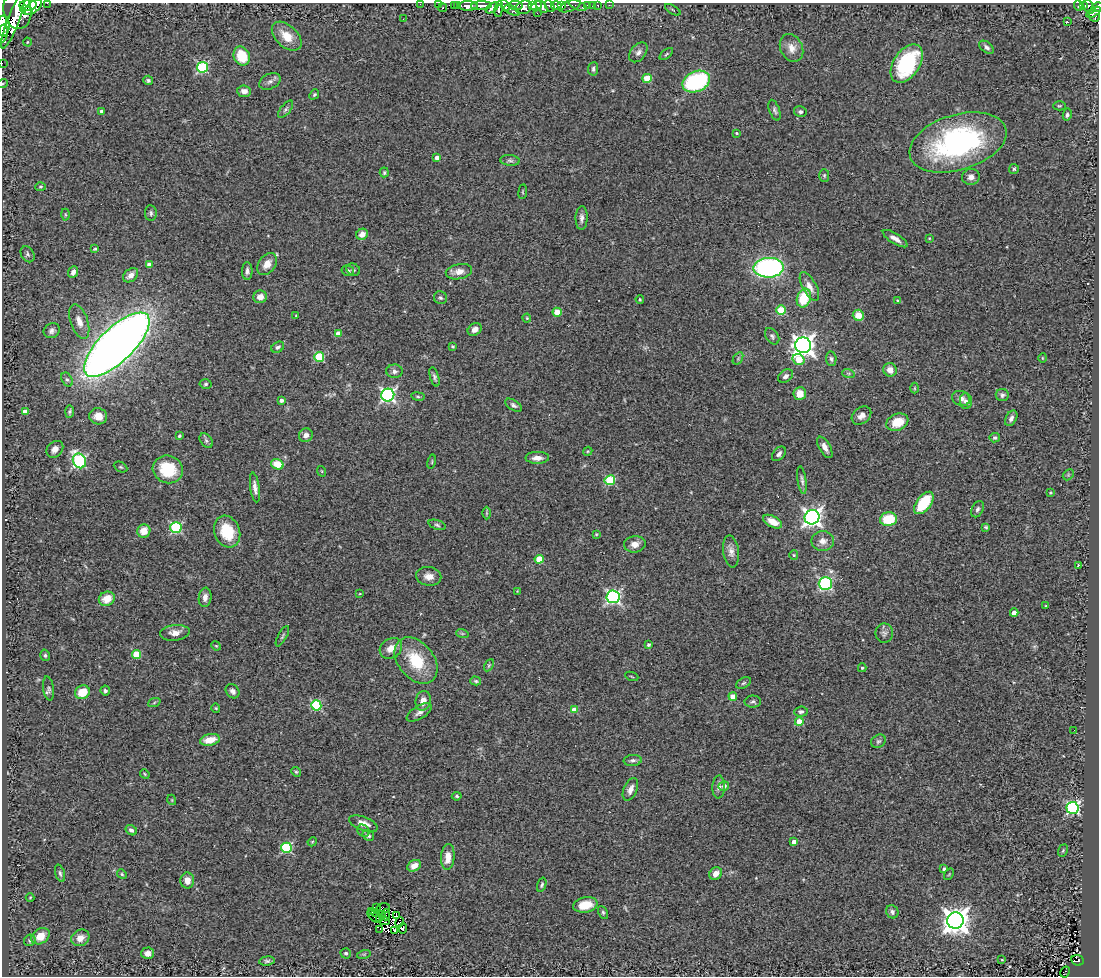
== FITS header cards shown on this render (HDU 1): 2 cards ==
NAXIS1  =                 1097
NAXIS2  =                  974

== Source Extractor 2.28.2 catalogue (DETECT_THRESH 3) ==
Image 1097 x 974 px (HDU 1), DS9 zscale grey, 1 PNG px = 1 image px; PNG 1101 x 978 px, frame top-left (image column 1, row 974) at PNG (2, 3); each listed source drawn as its Kron ellipse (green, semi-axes under 4 px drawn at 4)
Background 0.739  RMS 0.097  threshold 0.292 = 3 sigma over >= 5 px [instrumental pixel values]
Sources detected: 281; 6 with non-positive FLUX_AUTO (blend fragments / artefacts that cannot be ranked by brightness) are neither listed nor drawn; the other 275 listed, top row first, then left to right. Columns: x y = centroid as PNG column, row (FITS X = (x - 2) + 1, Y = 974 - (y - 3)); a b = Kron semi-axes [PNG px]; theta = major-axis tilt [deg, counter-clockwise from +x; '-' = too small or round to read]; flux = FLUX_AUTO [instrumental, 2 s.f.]
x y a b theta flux
47 3 2 2 - 52
420 4 2 2 - 11
28 5 9 5 7 1700
438 5 2 2 - 19
454 5 3 2 - 37
457 5 3 3 - 20
516 5 7 4 -5 380
561 5 3 2 - 290
592 5 3 2 - 15
598 5 3 3 - 28
609 5 2 2 - 3.9
1079 5 6 3 -66 57
1083 5 4 3 - 160
468 6 10 4 -1 1200
481 6 10 4 3 1500
505 6 6 4 -70 1400
532 6 4 3 - 790
536 6 6 4 41 1700
541 6 8 4 -50 1100
550 6 6 4 -59 530
557 6 5 4 - 950
570 6 11 5 22 280
578 6 10 3 -21 230
588 6 4 3 - 56
33 7 10 5 42 2100
524 7 8 6 22 1200
1089 7 7 4 -70 140
1097 7 6 4 31 440
443 8 4 3 - 180
492 8 7 4 34 460
499 9 8 4 82 580
17 10 19 14 -83 5200
26 10 7 4 -22 1000
512 10 8 3 -28 190
673 10 8 3 -31 7.6
1094 12 8 4 31 430
537 13 3 2 - 6.4
1095 16 6 5 - 330
403 19 2 2 - 3.5
13 20 30 6 69 2200
1067 22 3 3 - 18
3 26 10 6 87 2100
3 33 9 4 82 1400
287 36 18 11 -43 110
27 42 4 3 - 5
987 47 8 5 -38 20
792 48 14 11 -64 59
638 52 11 7 51 29
666 54 8 4 38 9.9
242 56 10 8 -66 180
2 63 2 2 - 7.1
907 64 21 13 56 540
202 67 5 5 - 610
593 69 7 5 84 16
647 78 4 4 - 230
148 80 5 4 - 13
270 81 11 7 25 27
696 81 14 10 24 710
3 83 5 3 - 6.1
244 91 7 6 - 46
314 94 5 4 - 9.4
1059 106 6 4 0 8.3
286 109 10 5 52 16
774 110 11 5 -70 17
102 111 4 3 - 16
800 112 6 5 - 14
1067 115 6 4 80 15
737 133 4 3 - 6.9
958 142 50 27 17 1300
437 158 4 4 - 40
510 160 10 5 -6 17
1014 169 5 5 - 10
384 172 5 4 - 10
824 175 6 5 - 10
971 177 9 8 - 33
41 187 5 4 - 9
523 192 7 3 82 7.3
151 213 8 6 -82 17
65 215 6 3 -90 7.3
582 218 12 6 89 26
362 234 6 5 - 50
929 238 3 3 - 4.4
895 239 14 5 -32 39
95 249 4 4 - 7.9
28 254 8 6 -58 17
267 264 12 8 52 67
149 265 4 4 - 44
769 268 15 10 2 1500
353 269 7 5 -32 12
247 271 9 5 -89 24
348 271 6 5 - 14
73 272 6 4 67 27
459 272 13 7 11 50
131 275 8 6 40 47
809 287 16 7 -61 50
260 297 7 6 - 51
440 298 6 6 - 15
804 298 9 7 73 240
640 299 4 3 - 7.3
897 300 3 2 - 4.9
781 310 4 4 - 270
557 312 4 4 - 120
858 315 5 5 - 92
296 316 4 2 - 4.9
527 318 4 4 - 6.9
79 321 18 8 -71 67
475 329 7 5 33 33
52 331 8 7 - 24
338 334 4 4 - 54
772 336 9 6 -55 18
117 345 43 17 44 9000
803 345 8 8 - 4500
453 346 3 3 - 8
278 347 7 5 32 17
319 357 5 5 - 340
738 358 7 4 57 11
1042 358 5 3 - 5.9
831 359 7 5 -84 15
799 360 6 5 - 200
890 370 7 6 - 62
394 371 8 7 - 27
848 373 6 4 -18 11
785 376 8 6 35 21
434 377 10 4 -73 16
67 379 7 5 -61 17
206 384 6 4 5 11
914 388 5 3 - 6
800 393 6 6 - 80
388 395 6 6 - 1500
1002 395 6 6 - 19
418 396 7 3 -9 8.8
961 398 9 7 -23 40
281 400 4 3 - 20
966 401 8 6 -86 22
513 405 9 5 -33 17
25 412 4 4 - 53
70 412 6 4 85 12
861 415 11 8 38 38
98 416 9 8 - 70
1011 418 8 5 61 26
897 422 11 8 22 140
306 435 7 6 - 36
179 436 3 3 - 11
995 438 5 4 - 15
206 441 8 5 -50 15
825 447 12 5 -61 38
55 449 9 7 45 42
588 451 5 3 - 6.6
779 454 8 5 49 24
537 458 12 6 1 44
79 461 7 6 - 1000
432 462 7 3 78 7.3
277 464 6 5 - 120
121 467 7 4 -26 9.3
168 469 15 13 -25 260
321 471 5 3 - 5.8
1068 475 6 4 46 8.6
610 480 5 5 - 420
802 480 14 4 -82 21
255 488 15 4 -82 34
1050 493 3 3 - 6.2
924 503 13 7 53 270
978 509 8 5 63 17
486 513 6 4 90 8.9
812 517 7 7 - 2900
889 519 8 7 - 230
773 522 10 5 -28 79
437 525 9 4 -19 12
986 527 4 3 - 9.5
176 528 5 5 - 620
144 531 7 6 - 86
227 532 16 12 -69 230
596 534 3 3 - 6
823 541 11 10 - 52
635 544 11 8 7 50
731 551 16 8 -82 43
794 555 5 4 - 8.7
539 559 4 4 - 190
1078 565 3 2 - 4.9
429 576 12 9 -10 55
825 584 6 6 - 790
517 591 3 3 - 4.2
360 594 4 2 - 4.1
205 597 10 6 83 35
613 597 6 6 - 1400
107 599 8 7 - 95
1046 606 3 3 - 6.2
1014 613 4 4 - 50
175 633 15 8 6 53
462 633 6 4 -19 10
884 633 9 9 - 24
282 636 11 4 60 12
648 645 3 3 - 15
216 646 5 4 - 6.7
391 648 12 9 35 67
45 655 6 4 -75 11
136 655 4 4 - 230
416 661 26 18 -51 280
489 665 7 4 61 9.2
862 668 4 4 - 9.2
632 676 7 2 -21 5.7
476 681 5 4 - 10
743 683 8 5 27 12
49 688 12 5 -82 17
105 691 5 4 - 12
233 691 8 6 -50 23
82 692 7 6 - 120
733 696 4 4 - 72
423 701 10 7 77 53
753 702 8 6 1 16
154 703 6 4 21 10
316 705 5 5 - 490
216 708 4 4 - 6.9
574 710 4 4 - 90
419 712 14 6 31 30
801 712 7 5 5 17
799 722 4 4 - 140
1074 730 2 2 - 4.5
210 740 10 5 11 95
878 741 8 6 34 15
633 760 9 5 4 19
296 772 5 4 - 8.4
145 774 5 4 - 7.2
724 786 5 5 - 33
719 787 11 6 87 29
630 789 12 6 66 41
457 796 5 4 - 10
172 800 5 3 - 5.6
1072 808 6 6 - 1000
363 824 15 6 -21 56
131 830 6 4 -32 18
363 831 7 5 -46 14
368 836 6 5 - 17
312 842 5 3 - 5.9
794 842 4 4 - 51
287 848 5 5 - 540
1063 851 6 4 69 8.9
448 857 13 7 86 82
414 866 7 5 29 52
944 869 4 3 - 17
60 873 9 4 -73 15
122 874 5 4 - 9.3
716 874 7 5 43 52
949 874 6 4 56 7.7
187 880 8 7 - 56
542 885 7 4 71 11
30 898 4 4 - 6
585 905 12 7 10 140
376 908 3 2 - 9.8
383 909 7 5 25 12
371 912 3 2 - 5.5
376 912 3 2 - 7.9
603 912 7 4 -63 11
892 912 7 6 - 19
382 915 2 2 - 10
386 915 5 2 - 4
396 915 3 2 - 6
374 917 8 2 -42 8.5
380 918 3 2 - 0.96
955 920 8 8 - 7300
384 921 5 2 - 2.2
399 922 5 3 - 2
403 928 5 3 - 4.8
380 929 2 2 - 0.49
394 931 4 3 - 5.6
40 936 10 7 33 91
80 938 9 8 - 59
30 940 6 5 - 12
147 953 6 6 - 31
346 953 5 5 - 15
364 954 7 4 18 11
1002 960 3 2 - 3.8
1077 960 6 5 - 130
267 961 7 4 6 13
1065 972 6 2 60 12
At the frame edge (FLAGS 8, measured only in part): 9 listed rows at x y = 47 3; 420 4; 28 5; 1097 7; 17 10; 3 26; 3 33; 2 63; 3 83
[6 non-positive-flux detections neither listed nor drawn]